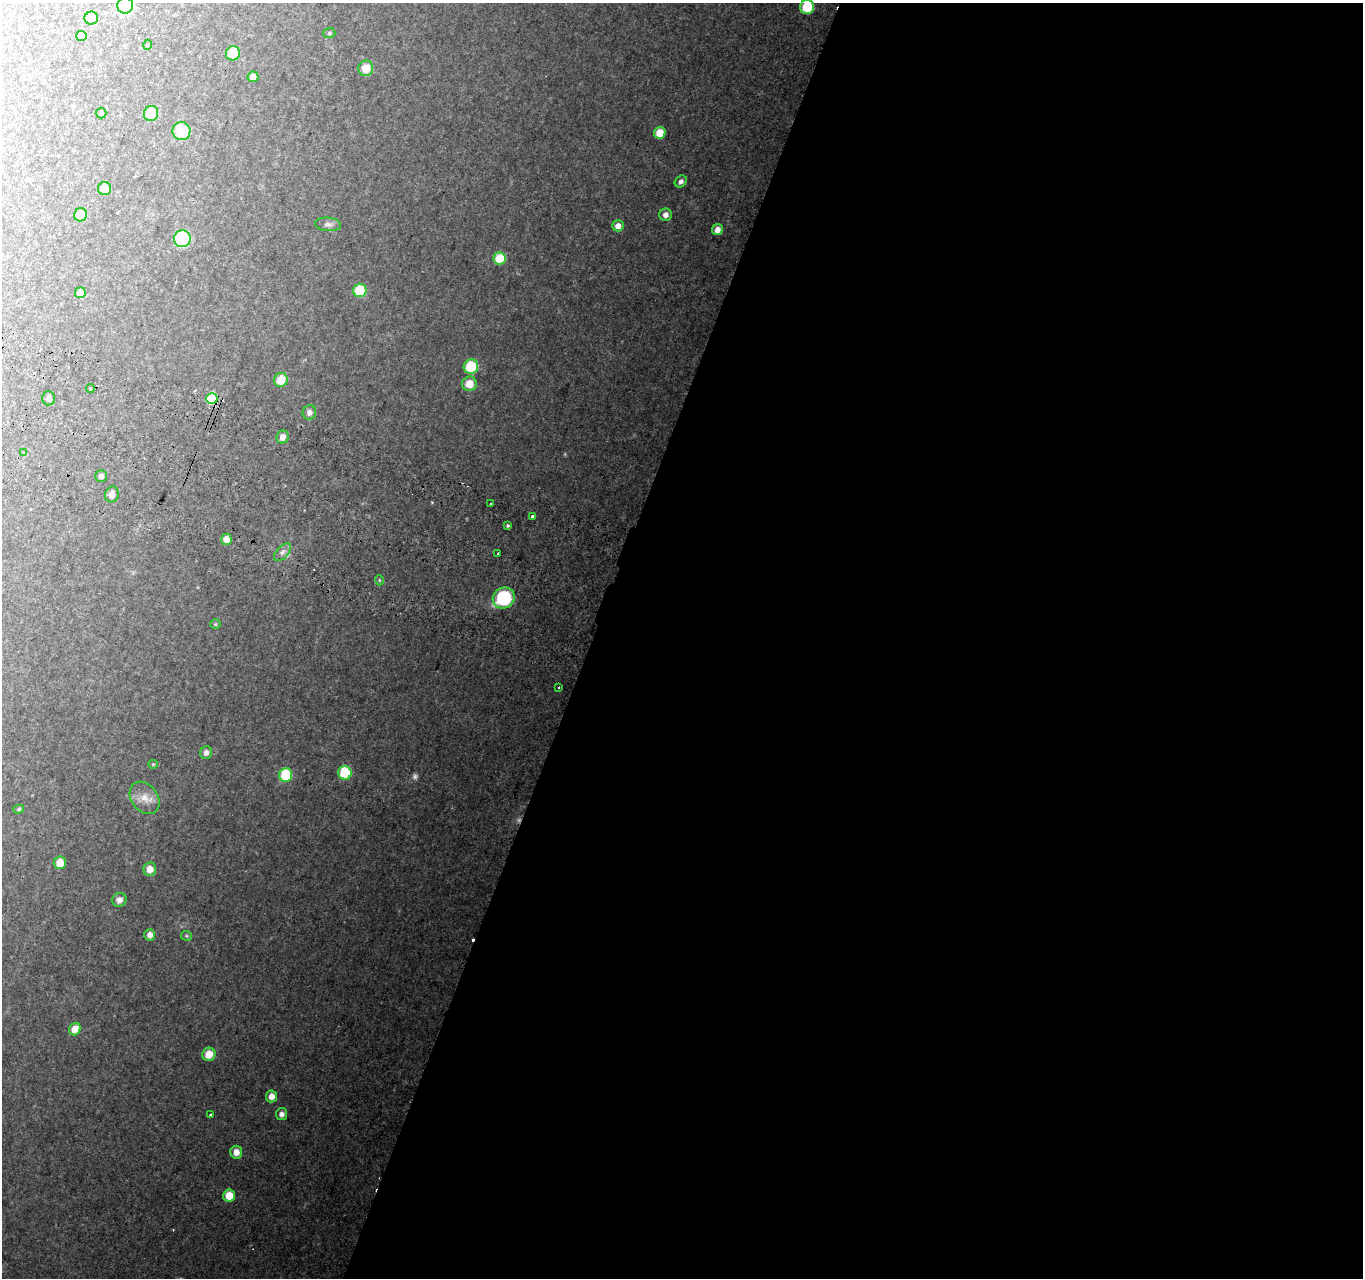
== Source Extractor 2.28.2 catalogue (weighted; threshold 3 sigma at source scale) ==
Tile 12 of 4 x 4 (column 4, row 3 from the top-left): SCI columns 4110-5470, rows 1553-2828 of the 5501 x 5715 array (HDU 1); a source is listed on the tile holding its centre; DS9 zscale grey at full resolution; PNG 1365 x 1280 px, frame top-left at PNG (2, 3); each listed source drawn as its Kron ellipse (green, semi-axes under 4 px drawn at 4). Shown black and unused: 57% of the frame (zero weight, under 2 of 3 exposures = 3% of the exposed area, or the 3 px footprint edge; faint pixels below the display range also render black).
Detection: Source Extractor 2.28.2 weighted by HDU 2 'WHT'; one run over the whole footprint, this tile lists its part. Background 0.176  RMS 0.013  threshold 0.0572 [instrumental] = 3 sigma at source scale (4.5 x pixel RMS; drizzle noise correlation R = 1.50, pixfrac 1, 0.0396/0.0396 arcsec/px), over >= 5 px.
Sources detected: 66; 2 too faint to see at this stretch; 1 cosmic-ray / hot-pixel residue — neither listed nor drawn; the other 63 listed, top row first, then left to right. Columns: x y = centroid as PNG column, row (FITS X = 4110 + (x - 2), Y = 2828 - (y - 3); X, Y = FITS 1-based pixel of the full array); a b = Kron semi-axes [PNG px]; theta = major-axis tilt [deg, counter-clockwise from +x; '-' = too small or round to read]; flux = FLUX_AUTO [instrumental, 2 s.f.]
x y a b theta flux
125 5 8 8 - 210
807 7 7 7 - 50
91 18 7 6 - 23
329 33 6 5 - 1.9
81 36 5 5 - 12
148 45 5 3 - 1.1
233 53 7 7 - 23
366 68 7 7 - 19
253 77 5 5 - 6.7
101 113 5 5 - 1.8
151 113 7 7 - 32
181 131 9 9 - 35
660 133 6 5 - 21
681 181 7 5 43 4.2
105 188 7 6 - 13
81 215 7 6 - 26
666 215 6 6 - 6.9
328 224 13 7 -5 4.8
618 226 5 5 - 9.1
717 230 6 5 - 9.2
182 239 8 8 - 88
500 258 6 6 - 35
360 290 6 6 - 47
80 293 5 5 - 16
471 367 7 7 - 53
281 380 7 6 - 23
469 384 7 7 - 18
90 388 4 3 - 2.9
48 398 7 6 - 3.9
212 398 5 5 - 80
309 412 7 6 - 6.1
283 437 6 6 - 7.5
24 452 3 3 - 1.6
101 476 6 6 - 3.7
112 494 8 7 - 6.4
491 504 3 3 - 3.4
532 516 4 3 - 4.9
507 525 3 3 - 4.5
226 539 6 5 - 11
282 552 11 5 48 5.4
498 553 3 3 - 3.7
379 580 5 3 - 1.3
504 598 11 10 - 84
215 624 5 4 - 1.6
559 687 3 3 - 2.3
206 753 6 6 - 6.3
153 764 4 4 - 1.2
345 773 7 6 - 67
286 775 7 6 - 55
145 798 18 13 -53 16
19 809 5 4 - 2.1
60 863 6 6 - 18
150 869 7 6 - 13
119 900 7 7 - 7
150 935 6 5 - 7.5
186 936 5 5 - 1.7
75 1029 6 5 - 17
209 1054 7 6 - 18
271 1096 6 5 - 9.5
210 1114 3 2 - 1.6
282 1114 6 5 - 5.7
236 1152 6 6 - 11
229 1196 6 6 - 22
Overlapping masked pixels (flux is a lower limit): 1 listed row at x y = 212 398
Isophote crosses this tile's border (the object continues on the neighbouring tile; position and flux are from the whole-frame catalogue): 2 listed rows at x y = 125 5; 807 7